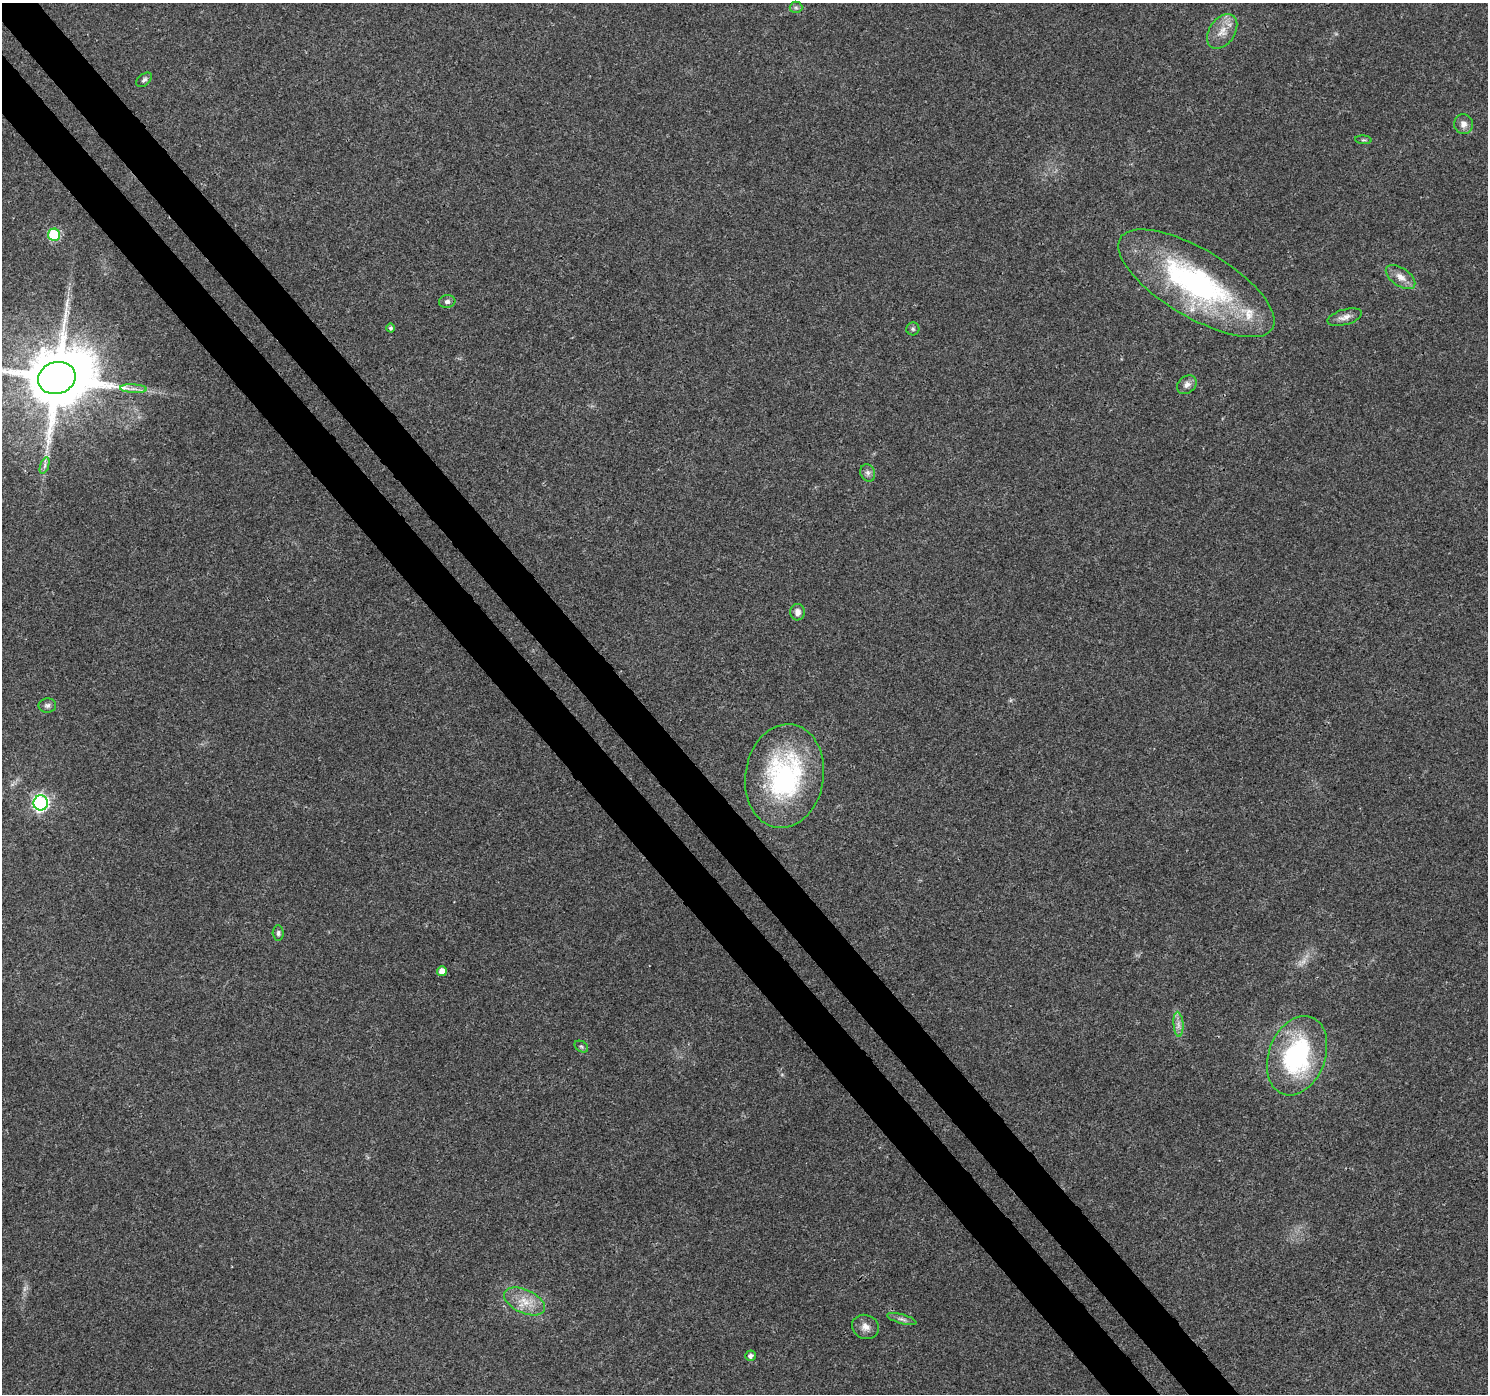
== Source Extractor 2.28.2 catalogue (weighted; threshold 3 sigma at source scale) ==
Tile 11 of 4 x 4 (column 3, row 3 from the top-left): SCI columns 3027-4512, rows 1632-3023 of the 6045 x 5985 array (HDU 1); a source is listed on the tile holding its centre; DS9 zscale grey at full resolution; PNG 1490 x 1396 px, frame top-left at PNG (2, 3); each listed source drawn as its Kron ellipse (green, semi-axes under 4 px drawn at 4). Shown black and unused: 7% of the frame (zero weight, under 3 of 4 exposures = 5% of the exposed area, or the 3 px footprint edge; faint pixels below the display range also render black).
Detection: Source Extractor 2.28.2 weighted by HDU 2 'WHT'; one run over the whole footprint, this tile lists its part. Background 0.0257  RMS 0.003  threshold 0.0135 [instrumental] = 3 sigma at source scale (4.5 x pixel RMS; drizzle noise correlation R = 1.50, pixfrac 1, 0.0396/0.0396 arcsec/px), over >= 5 px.
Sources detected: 33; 1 too faint to see at this stretch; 1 long thin detection or spike segment (spike, bleed or trail) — neither listed nor drawn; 1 inside a brighter listed object's ellipse — not listed separately; the other 30 listed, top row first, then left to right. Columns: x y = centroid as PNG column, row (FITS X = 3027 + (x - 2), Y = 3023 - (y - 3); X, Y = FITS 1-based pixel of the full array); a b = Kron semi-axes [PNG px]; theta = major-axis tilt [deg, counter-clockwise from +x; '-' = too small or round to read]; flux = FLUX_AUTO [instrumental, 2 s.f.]
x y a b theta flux
796 7 6 6 - 0.67
1222 31 19 12 55 4.3
144 80 9 5 39 0.78
1463 124 10 9 - 1.9
1363 140 8 3 -5 0.42
54 235 6 6 - 24
1401 277 17 9 -34 2.8
1196 283 88 34 -31 73
447 302 8 6 11 0.97
1345 317 18 7 16 2
391 328 4 4 - 0.67
913 329 6 6 - 0.65
57 378 19 16 18 2800
1187 385 11 8 41 1.5
133 389 13 4 -3 1.5
45 466 9 4 71 0.81
868 473 9 7 -66 1
797 612 8 7 - 1.7
47 705 9 7 2 0.92
785 776 52 39 81 50
41 803 7 7 - 72
278 933 7 5 -85 0.7
442 971 5 5 - 2.5
1178 1024 12 5 -85 1.4
581 1047 7 5 -34 0.58
1297 1056 41 28 69 42
525 1301 22 11 -24 5.5
902 1319 15 4 -16 1.1
865 1327 14 12 -24 2.3
750 1356 5 5 - 1.2
Isophote crosses this tile's border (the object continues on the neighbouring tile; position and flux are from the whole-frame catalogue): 1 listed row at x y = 57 378